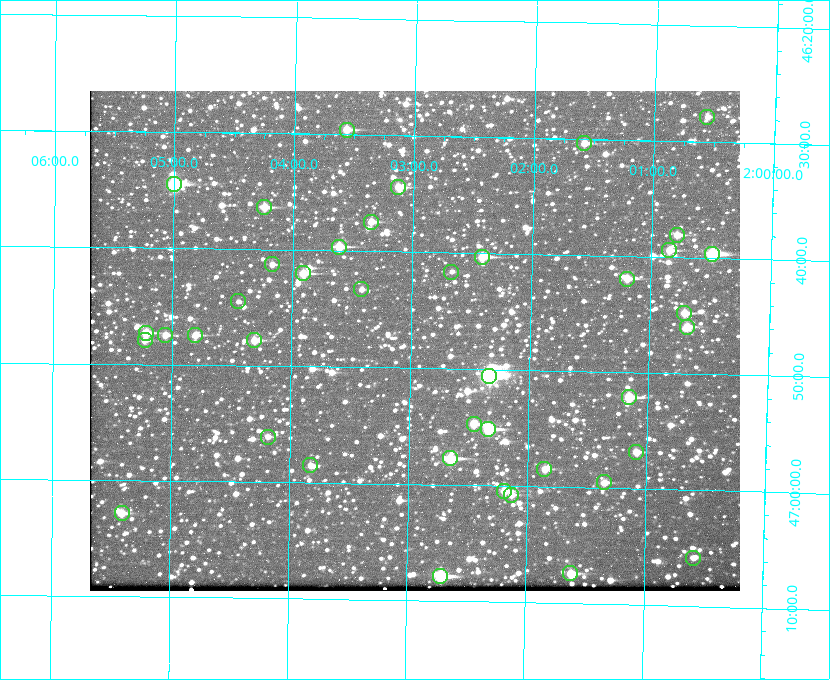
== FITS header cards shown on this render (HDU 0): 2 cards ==
NAXIS1  =                  650 / Width of table row in bytes
NAXIS2  =                  500 / Number of rows in table

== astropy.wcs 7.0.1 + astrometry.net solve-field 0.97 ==
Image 650 x 500 px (HDU 0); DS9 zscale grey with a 90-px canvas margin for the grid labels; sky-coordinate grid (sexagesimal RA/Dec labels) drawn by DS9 from the SOLVED WCS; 41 Tycho-2 reference stars matched to detected sources circled (green)
Header WCS: none
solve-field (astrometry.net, Tycho-2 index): SOLVED blind (the file carries no WCS)
Solved WCS: RA---TAN-SIP/DEC--TAN-SIP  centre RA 02:02:58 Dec +46:48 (30.74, +46.79 deg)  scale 5.17 arcsec/px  FOV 56.0' x 43.0'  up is +179 deg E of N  parity flipped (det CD > 0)
(file carries no celestial WCS; the grid is the blind solution)
Tycho-2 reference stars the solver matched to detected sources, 41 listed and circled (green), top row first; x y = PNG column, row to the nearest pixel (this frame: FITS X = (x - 90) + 1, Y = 500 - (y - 91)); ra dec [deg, ICRS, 3 dp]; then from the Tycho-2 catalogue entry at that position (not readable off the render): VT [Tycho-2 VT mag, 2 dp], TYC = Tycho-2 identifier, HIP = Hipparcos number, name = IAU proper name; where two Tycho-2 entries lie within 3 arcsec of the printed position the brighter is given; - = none
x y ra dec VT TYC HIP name
707 117 30.141 +46.464 11.42 3280-1042-1 - -
347 130 30.892 +46.493 10.70 3280-490-1 - -
584 143 30.396 +46.506 10.80 3280-764-1 - -
174 184 31.250 +46.575 8.43 3281-919-1 - -
398 187 30.782 +46.574 10.16 3280-645-1 - -
264 207 31.061 +46.606 9.99 3281-582-1 - -
371 222 30.837 +46.625 10.69 3280-1254-1 - -
677 235 30.198 +46.635 10.92 3280-527-1 - -
339 247 30.904 +46.661 9.60 3280-781-1 - -
669 250 30.213 +46.657 10.42 3280-803-1 - -
712 254 30.124 +46.661 9.43 3280-672-1 - -
482 257 30.604 +46.672 9.47 3280-908-1 - -
272 264 31.043 +46.688 11.48 3281-800-1 - -
451 272 30.667 +46.694 12.45 3280-751-1 - -
303 273 30.978 +46.700 9.85 3281-909-1 - -
627 279 30.300 +46.699 10.25 3280-1695-1 - -
361 289 30.855 +46.722 11.70 3280-1423-1 - -
238 301 31.112 +46.742 12.56 3281-721-1 - -
684 313 30.179 +46.746 10.21 3280-486-1 - -
687 327 30.172 +46.766 10.54 3280-993-1 - -
146 333 31.305 +46.788 10.64 3281-663-1 - -
165 335 31.264 +46.791 10.76 3281-86-1 - -
195 335 31.202 +46.791 10.77 3281-309-1 - -
145 340 31.307 +46.799 11.30 3281-221-1 - -
254 340 31.078 +46.798 10.61 3281-114-1 - -
489 376 30.583 +46.843 7.07 3280-746-1 9508 -
629 397 30.291 +46.869 9.33 3280-1647-1 - -
474 424 30.615 +46.912 10.08 3284-203-1 - -
488 429 30.584 +46.919 9.47 3284-629-1 - -
268 437 31.047 +46.935 11.37 3285-65-1 - -
636 452 30.273 +46.947 10.92 3284-1033-1 - -
450 458 30.663 +46.962 9.31 3284-347-1 - -
310 465 30.956 +46.975 11.27 3285-185-1 - -
544 469 30.464 +46.975 10.61 3284-511-1 - -
604 482 30.338 +46.992 10.95 3284-1079-1 - -
504 491 30.548 +47.007 10.42 3284-727-1 - -
511 495 30.532 +47.013 10.85 3284-391-1 - -
122 513 31.352 +47.047 10.82 3285-1193-1 - -
693 558 30.147 +47.097 11.56 3284-835-1 - -
570 573 30.405 +47.123 10.72 3284-747-1 - -
440 576 30.679 +47.131 10.02 3284-307-1 - -